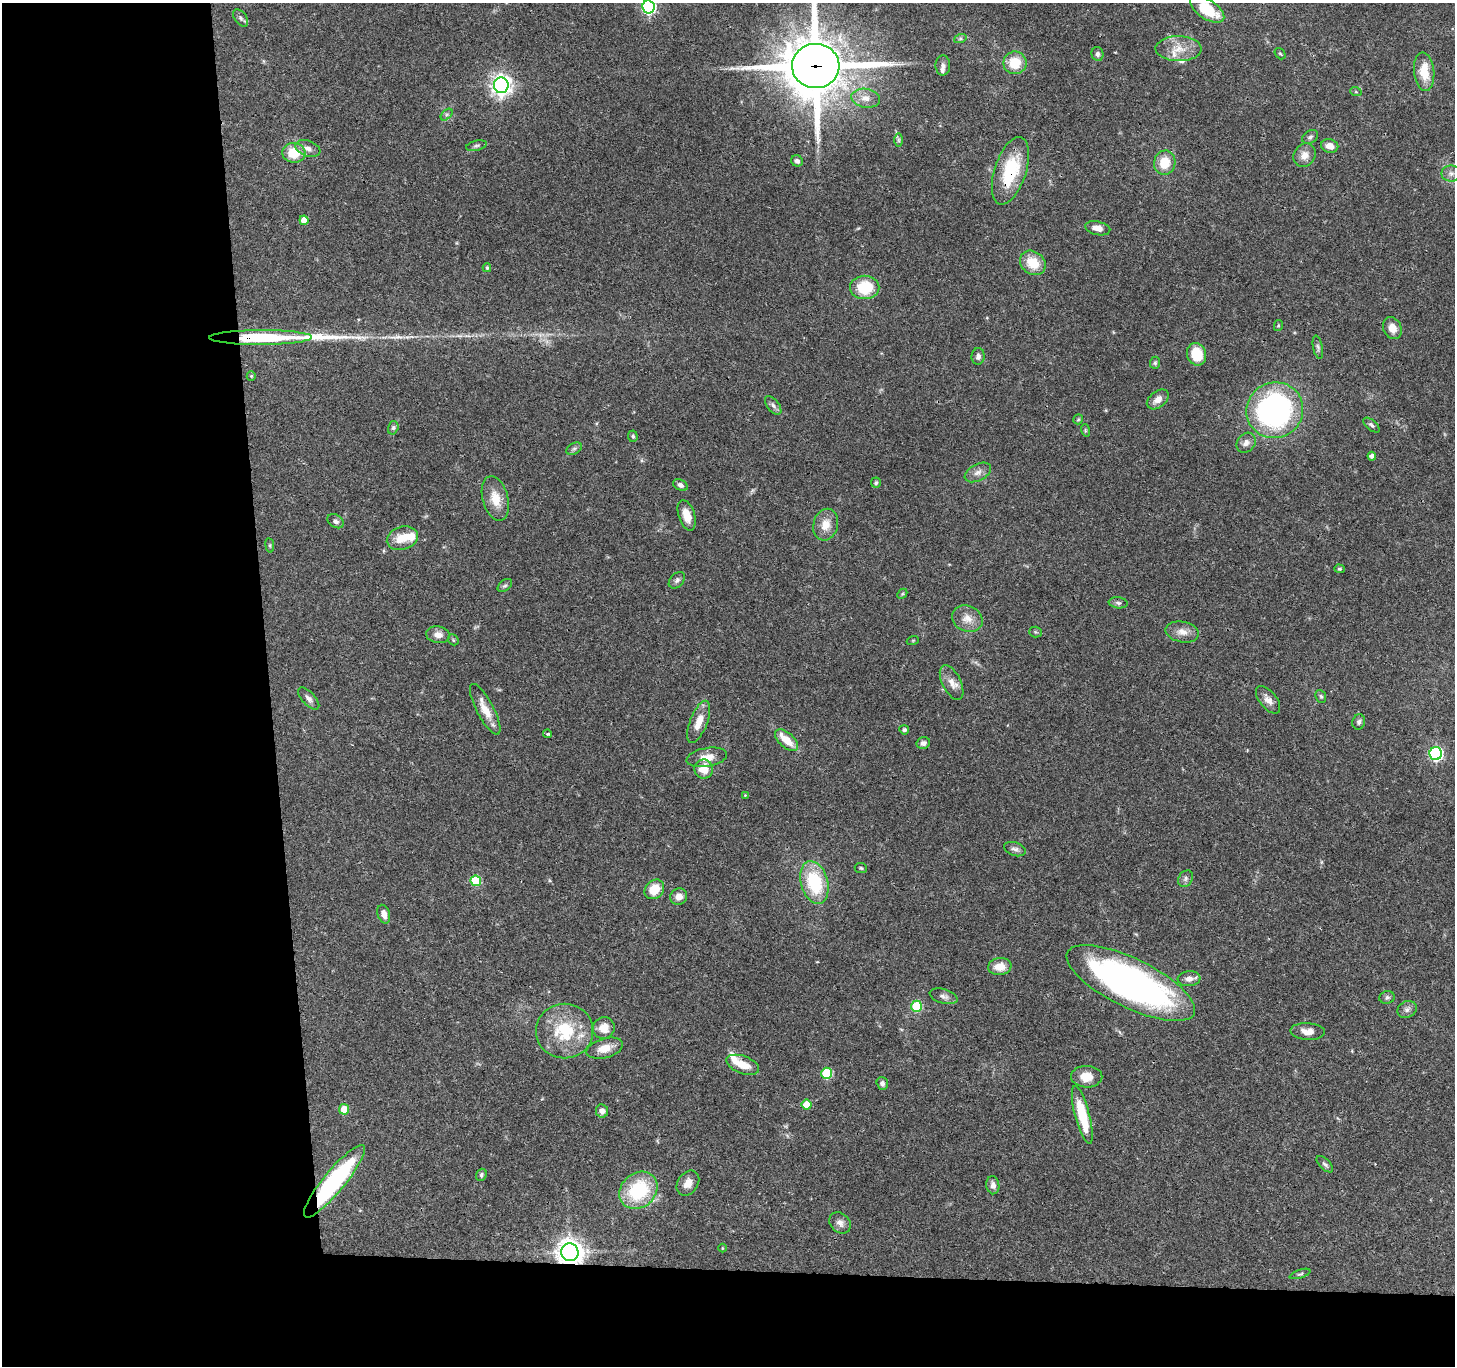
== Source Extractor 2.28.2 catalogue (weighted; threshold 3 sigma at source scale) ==
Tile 7 of 3 x 3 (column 1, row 3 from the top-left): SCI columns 2-1454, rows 121-1484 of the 4360 x 4336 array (HDU 1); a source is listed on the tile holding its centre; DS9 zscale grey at full resolution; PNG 1457 x 1368 px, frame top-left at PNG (2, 3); each listed source drawn as its Kron ellipse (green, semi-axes under 4 px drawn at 4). Shown black and unused: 24% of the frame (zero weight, under 3 of 4 exposures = <1% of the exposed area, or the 3 px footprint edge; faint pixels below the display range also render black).
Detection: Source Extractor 2.28.2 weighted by HDU 2 'WHT'; one run over the whole footprint, this tile lists its part. Background 0.0438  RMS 0.0028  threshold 0.0126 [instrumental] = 3 sigma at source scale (4.5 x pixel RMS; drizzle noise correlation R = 1.50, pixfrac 1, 0.05/0.05 arcsec/px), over >= 5 px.
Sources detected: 129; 1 inside a brighter object's white glare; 1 long thin detection or spike segment (spike, bleed or trail) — neither listed nor drawn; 5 inside a brighter listed object's ellipse — not listed separately; the other 122 listed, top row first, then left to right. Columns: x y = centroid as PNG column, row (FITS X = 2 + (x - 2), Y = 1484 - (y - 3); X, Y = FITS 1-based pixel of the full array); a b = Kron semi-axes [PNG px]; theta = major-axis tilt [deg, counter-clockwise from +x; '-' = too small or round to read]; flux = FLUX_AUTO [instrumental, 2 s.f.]
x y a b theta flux
649 7 6 6 - 54
1207 9 19 9 -33 9.5
241 18 10 6 -54 0.79
960 39 6 4 19 0.53
1179 49 23 12 -1 4.8
1097 54 7 6 - 0.81
1280 54 6 4 -51 0.4
1015 63 11 11 - 6.9
943 65 10 7 90 1.1
816 66 24 22 -2 1700
1424 72 19 10 -84 6.4
501 85 8 7 - 160
1356 92 6 3 -18 0.34
866 98 14 9 -9 2.6
447 115 7 4 45 0.53
1310 137 8 6 30 0.73
899 140 7 4 -90 0.51
476 146 10 5 14 0.67
1330 146 9 6 -13 2.3
308 148 13 7 -19 1.6
294 153 11 10 - 6.9
1304 155 12 10 55 2.5
797 161 6 5 - 0.94
1165 163 12 10 77 6.2
1010 171 35 15 72 16
1451 173 9 8 - 1.3
304 220 4 4 - 3
1098 228 13 6 -12 2.1
1033 263 14 11 -38 6.6
487 268 4 3 - 0.52
865 287 15 12 0 10
1278 326 5 4 - 0.34
1392 328 11 9 -65 2.8
261 337 51 7 0 24
1318 347 11 5 -79 0.74
1196 354 11 9 -70 8.2
978 356 8 6 85 1
1155 363 6 5 - 0.45
251 376 5 4 - 0.32
1158 399 12 8 39 2.2
773 405 11 5 -52 0.98
1275 410 29 27 29 82
1078 419 5 4 - 0.33
1372 425 10 5 -41 0.65
393 428 7 5 74 0.54
1085 430 6 4 -73 0.34
633 436 6 4 -84 0.52
1246 443 11 9 52 1.6
574 449 8 5 29 0.67
1372 456 4 4 - 0.96
978 472 14 8 28 1.7
876 483 5 5 - 0.51
680 485 8 5 -28 1
495 499 23 12 -75 5
687 515 16 8 -72 3.5
336 521 9 6 -33 0.94
826 525 16 12 75 3.6
402 538 16 11 17 5.5
270 545 7 4 -82 0.38
1339 569 5 4 - 0.38
677 580 10 6 46 0.85
505 585 8 5 39 0.57
902 594 6 4 45 0.38
1118 603 9 5 -7 0.78
967 618 16 13 -25 3.1
1035 632 6 5 - 0.43
1182 632 17 10 -11 2.5
438 635 12 8 -8 2.1
453 640 6 5 - 0.42
913 640 6 4 19 0.3
952 682 19 9 -63 2.6
1321 696 7 5 -66 0.52
309 699 14 6 -48 1.2
1268 700 16 8 -51 2.1
485 709 28 8 -62 4.7
699 722 22 8 69 4.2
1359 722 8 6 76 0.77
904 730 5 4 - 0.77
548 734 4 3 - 0.44
787 740 14 7 -42 4.5
923 743 7 5 21 0.89
1436 754 6 6 - 49
707 757 20 9 10 3.5
704 769 9 9 - 4.4
745 795 4 4 - 0.21
1015 849 11 6 -19 1.1
861 868 6 5 - 0.43
1186 879 9 7 57 0.89
476 881 5 5 - 13
814 883 22 13 -75 17
654 889 11 9 45 5.4
679 897 8 8 - 2.2
384 914 9 6 -72 2
1000 966 12 8 6 3.6
1189 979 11 7 6 1.7
1131 983 70 24 -26 120
943 996 14 7 -16 1.3
1387 997 8 6 13 0.72
916 1006 5 5 - 17
1407 1009 10 8 28 1.1
604 1028 11 10 - 3.5
565 1031 28 27 - 15
1308 1031 17 8 -3 2.7
605 1048 19 9 16 3.8
743 1065 17 8 -20 4.2
827 1073 5 5 - 18
1087 1077 15 11 -1 4
882 1083 6 5 - 0.91
806 1105 5 5 - 6.5
344 1109 5 5 - 4.4
602 1111 6 6 - 1.4
1082 1115 30 7 -75 11
1325 1164 10 5 -45 0.73
481 1175 6 5 - 0.54
334 1181 46 10 51 41
688 1183 13 10 55 2.4
993 1185 9 6 -83 1.5
638 1190 20 17 42 19
840 1223 12 9 -45 1.6
722 1248 4 3 - 0.23
570 1252 9 8 - 290
1300 1274 11 3 18 0.48
Overlapping masked pixels (flux is a lower limit): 6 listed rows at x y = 816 66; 1010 171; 261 337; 1131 983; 334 1181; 570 1252
Isophote crosses this tile's border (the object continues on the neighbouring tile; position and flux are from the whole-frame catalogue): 3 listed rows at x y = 649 7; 1207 9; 816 66